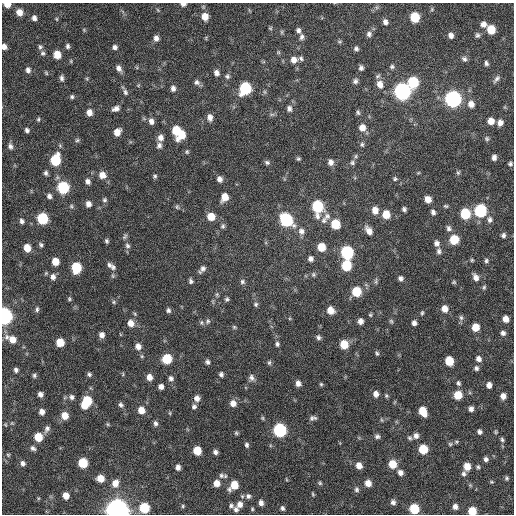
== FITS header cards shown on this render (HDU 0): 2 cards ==
NAXIS1  =                  512 / Axis length
NAXIS2  =                  512 / Axis length

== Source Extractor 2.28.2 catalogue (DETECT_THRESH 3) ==
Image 512 x 512 px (HDU 0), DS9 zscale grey, 1 PNG px = 1 image px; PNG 516 x 516 px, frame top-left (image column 1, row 512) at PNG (2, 3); no overlay
Background 418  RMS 12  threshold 35.3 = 3 sigma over >= 5 px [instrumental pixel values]
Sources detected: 274; all 274 listed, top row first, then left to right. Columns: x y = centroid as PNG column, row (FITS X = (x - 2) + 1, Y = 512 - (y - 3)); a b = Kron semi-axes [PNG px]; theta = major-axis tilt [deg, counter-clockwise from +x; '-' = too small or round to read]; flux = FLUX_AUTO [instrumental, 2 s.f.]
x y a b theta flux
7 4 6 4 -5 6.9e+03
183 4 6 4 -2 2.7e+03
158 10 6 3 -70 9.0e+02
19 12 6 6 - 6.4e+03
205 17 8 7 - 8.5e+03
415 17 7 6 - 2.7e+04
34 18 6 5 - 2.9e+03
57 19 6 3 -88 8.1e+02
385 22 6 5 - 3.0e+03
483 24 7 6 - 4.4e+03
270 28 5 5 - 8.9e+02
491 29 7 6 - 1.6e+04
84 30 5 4 - 8.0e+02
298 30 6 5 - 2.3e+03
282 32 6 4 90 9.6e+02
369 34 7 7 - 2.5e+03
451 35 7 6 - 3.6e+03
477 35 7 6 - 1.9e+03
302 37 8 5 81 2.3e+03
156 38 6 5 - 3.6e+03
339 41 6 3 0 1.0e+03
68 46 6 5 - 1.8e+03
4 47 5 4 - 3.6e+03
40 47 7 6 - 1.6e+03
115 47 6 5 - 2.3e+03
356 48 6 5 - 1.9e+03
43 53 6 6 - 1.7e+03
57 55 6 6 - 1.1e+04
301 58 6 5 - 1.8e+03
464 59 8 6 -41 2.4e+03
294 60 7 7 - 5.0e+03
486 63 6 4 -66 2.0e+03
392 67 6 6 - 1.7e+03
119 68 8 6 -61 3.7e+03
361 68 6 5 - 2.3e+03
28 70 7 5 -78 2.8e+03
46 73 5 4 - 9.3e+02
217 73 8 6 -72 3.2e+03
227 76 7 6 - 1.9e+03
378 76 8 6 33 1.7e+03
62 78 8 5 -86 2.2e+03
496 79 11 5 51 2.7e+03
355 81 6 6 - 2.3e+03
197 82 8 7 - 2.6e+03
413 82 8 7 - 4.1e+04
380 84 9 7 -67 6.4e+03
173 88 7 6 - 3.0e+03
245 88 8 7 - 6.5e+04
402 91 8 7 - 2.8e+05
125 92 9 6 -65 2.2e+03
265 92 6 4 -71 1.0e+03
72 97 5 5 - 1.5e+03
453 99 8 7 - 2.7e+05
471 104 9 8 - 5.7e+03
116 109 8 6 22 3.5e+03
289 109 8 6 -77 2.4e+03
89 112 7 6 - 5.7e+03
358 112 7 5 -82 1.5e+03
210 117 8 6 -78 4.1e+03
38 119 6 4 86 1.1e+03
151 121 8 6 -79 3.6e+03
491 121 7 6 - 7.4e+03
500 123 8 7 - 4.5e+03
362 127 8 7 - 6.4e+03
27 130 5 4 - 2.0e+03
176 130 10 6 -85 2.0e+04
117 132 7 6 - 7.5e+03
181 135 8 6 78 1.3e+04
160 138 8 7 - 4.5e+03
487 139 7 6 - 1.7e+03
77 140 6 5 - 1.4e+03
362 144 7 6 - 1.6e+03
159 145 8 7 - 2.8e+03
10 146 7 5 -79 2.6e+03
187 152 6 5 - 1.2e+03
494 157 6 5 - 3.3e+03
298 159 5 4 - 1.2e+03
55 160 8 6 78 3.7e+04
267 162 7 5 -17 1.7e+03
331 162 7 6 - 3.6e+03
352 163 7 7 - 2.0e+03
510 163 6 5 - 1.8e+03
458 172 6 5 - 1.4e+03
46 173 6 5 - 1.9e+03
418 173 5 3 - 7.8e+02
102 175 8 8 - 6.3e+03
155 176 6 5 - 1.3e+03
219 179 7 6 - 3.6e+03
395 179 6 5 - 1.4e+03
88 181 7 6 - 2.7e+03
63 187 7 7 - 5.8e+04
49 196 6 5 - 2.6e+03
224 197 8 6 64 1.0e+04
428 199 7 6 - 6.5e+03
104 200 6 6 - 1.6e+03
88 204 7 6 - 3.7e+03
71 206 6 5 - 1.3e+03
446 206 7 4 -10 1.3e+03
177 207 7 5 -88 1.4e+03
317 207 9 7 -86 5.5e+04
404 209 5 4 - 1.9e+03
375 210 8 7 - 6.9e+03
480 211 7 7 - 7.9e+04
433 212 6 5 - 2.4e+03
386 214 7 7 - 1.3e+04
465 214 7 7 - 3.3e+04
327 216 9 9 - 3.7e+03
211 217 7 7 - 1.1e+04
42 218 7 6 - 4.7e+04
286 220 9 7 -53 7.9e+04
324 220 10 8 72 3.5e+03
490 220 8 7 - 2.9e+03
22 221 6 5 - 2.1e+03
335 224 7 6 - 2.2e+04
223 226 7 5 79 1.7e+03
449 228 8 7 - 2.7e+03
301 231 9 8 - 4.0e+03
369 231 10 6 -54 5.6e+03
503 235 6 5 - 2.1e+03
125 236 7 5 57 1.6e+03
454 240 7 7 - 2.3e+04
107 241 5 4 - 1.5e+03
437 243 7 6 - 3.1e+03
41 245 7 5 -57 1.7e+03
127 246 8 6 -47 2.2e+03
321 247 7 6 - 1.4e+04
27 248 6 6 - 1.0e+04
439 251 8 6 86 2.5e+03
347 252 8 7 - 8.3e+04
311 259 6 6 - 2.8e+03
472 260 4 4 - 1.0e+03
55 261 6 5 - 9.8e+03
486 261 6 5 - 1.7e+03
109 265 8 6 -58 2.2e+03
346 265 7 6 - 3.3e+04
113 267 9 7 -76 2.9e+03
76 268 8 6 88 3.5e+04
202 269 11 6 51 3.3e+03
313 275 6 6 - 1.6e+03
53 277 8 7 - 3.5e+03
476 277 10 6 -63 4.2e+03
400 278 6 5 - 2.4e+03
191 281 7 5 -62 1.9e+03
376 281 9 4 90 1.5e+03
242 282 7 6 - 2.0e+03
454 282 6 5 - 1.1e+03
484 287 6 5 - 1.3e+03
356 292 7 7 - 2.5e+04
217 294 6 5 - 1.3e+03
69 299 5 5 - 1.2e+03
227 299 6 5 - 1.6e+03
114 302 6 5 - 1.3e+03
256 304 6 5 - 1.6e+03
37 309 7 5 77 1.7e+03
444 309 7 7 - 6.3e+03
168 310 6 5 - 1.9e+03
330 310 8 7 - 7.1e+03
422 313 5 4 - 1.1e+03
370 315 5 4 - 1.1e+03
4 316 7 6 - 2.7e+05
461 318 8 6 -88 2.0e+03
506 319 6 5 - 6.6e+03
208 321 8 6 80 2.0e+03
360 321 6 5 - 3.9e+03
391 321 7 5 -62 1.3e+03
131 323 7 6 - 6.6e+03
201 323 7 6 - 1.7e+03
414 323 5 5 - 2.8e+03
234 327 5 5 - 1.0e+03
475 327 6 6 - 1.2e+04
503 333 6 5 - 2.5e+03
102 335 7 6 - 3.8e+03
7 337 9 8 - 3.0e+03
318 337 6 5 - 2.0e+03
12 339 8 7 - 7.4e+03
60 342 6 6 - 1.4e+04
277 344 6 5 - 1.7e+03
344 344 7 6 - 1.6e+04
138 346 7 7 - 4.7e+03
377 353 6 4 -66 1.3e+03
167 359 7 6 - 2.7e+04
478 359 7 6 - 3.4e+03
449 361 7 6 - 2.0e+04
207 362 5 4 - 2.1e+03
269 363 6 5 - 1.4e+03
476 368 7 6 - 2.0e+03
16 370 5 5 - 2.1e+03
89 374 6 5 - 1.6e+03
123 374 5 3 - 7.8e+02
221 374 5 4 - 2.0e+03
34 375 5 5 - 1.6e+03
149 377 7 6 - 5.5e+03
171 378 7 6 - 2.4e+03
251 378 8 7 - 3.1e+03
298 383 6 5 - 3.6e+03
458 383 7 5 -72 1.8e+03
321 384 5 5 - 1.1e+03
489 385 5 5 - 3.9e+03
161 387 5 5 - 3.3e+03
40 394 5 5 - 3.2e+03
376 394 6 6 - 4.1e+03
458 395 6 6 - 1.7e+04
386 396 6 5 - 1.1e+03
503 396 6 5 - 4.5e+03
72 397 7 6 - 2.6e+03
197 398 7 6 - 4.3e+03
86 402 10 6 62 3.6e+04
233 403 7 7 - 5.6e+03
121 405 7 6 - 2.0e+03
194 406 6 6 - 2.1e+03
471 409 5 5 - 2.9e+03
141 410 7 6 - 8.1e+03
423 411 8 6 -66 1.5e+04
42 412 5 5 - 4.2e+03
65 416 7 6 - 9.4e+03
262 418 5 5 - 9.6e+02
313 418 9 5 6 2.4e+03
382 420 6 3 -70 8.0e+02
155 423 7 5 -90 2.2e+03
5 425 6 3 -46 8.1e+02
47 429 10 6 65 2.9e+03
280 430 7 7 - 1.1e+05
479 432 5 5 - 2.2e+03
496 432 6 4 83 9.5e+02
236 433 5 4 - 1.2e+03
377 436 7 6 - 2.1e+03
416 436 6 6 - 3.4e+03
38 437 7 6 - 1.6e+04
410 438 6 5 - 1.5e+03
502 440 6 4 -84 1.5e+03
450 444 6 5 - 1.2e+03
247 445 6 5 - 1.9e+03
33 448 7 6 - 2.2e+03
423 449 6 6 - 2.3e+04
197 451 6 6 - 1.7e+04
215 452 5 5 - 2.5e+03
8 455 5 4 - 9.1e+02
486 459 5 5 - 2.2e+03
23 463 7 6 - 2.6e+03
83 463 6 6 - 2.7e+04
392 464 7 6 - 1.5e+04
359 465 7 6 - 6.2e+03
467 466 6 6 - 9.4e+03
178 467 6 5 - 3.5e+03
478 467 5 4 - 1.2e+03
400 472 6 6 - 3.6e+03
464 474 7 6 - 2.1e+03
221 475 8 7 - 2.6e+03
100 478 6 6 - 9.5e+03
507 478 5 5 - 1.3e+03
286 479 5 3 - 6.8e+02
492 482 4 4 - 8.4e+02
115 483 9 7 70 6.9e+03
217 483 7 6 - 7.1e+03
320 483 5 5 - 1.2e+03
368 483 6 5 - 6.7e+03
234 485 9 6 47 1.5e+04
356 489 7 6 - 1.9e+03
313 494 5 4 - 9.2e+02
66 496 6 5 - 7.4e+03
248 496 8 8 - 2.9e+03
393 502 6 6 - 2.7e+03
261 503 7 5 -79 3.4e+03
240 504 9 8 - 5.6e+03
183 506 5 4 - 1.2e+03
231 506 6 6 - 2.0e+03
455 507 6 5 - 3.5e+03
144 508 7 7 - 2.9e+04
282 508 6 5 - 1.9e+03
236 509 8 7 - 2.6e+03
252 509 5 4 - 1.1e+03
414 509 6 6 - 3.1e+04
117 510 8 7 - 1.1e+06
472 511 6 6 - 1.6e+04
At the frame edge (FLAGS 8, measured only in part): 6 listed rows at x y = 7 4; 183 4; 4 47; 4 316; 117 510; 472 511